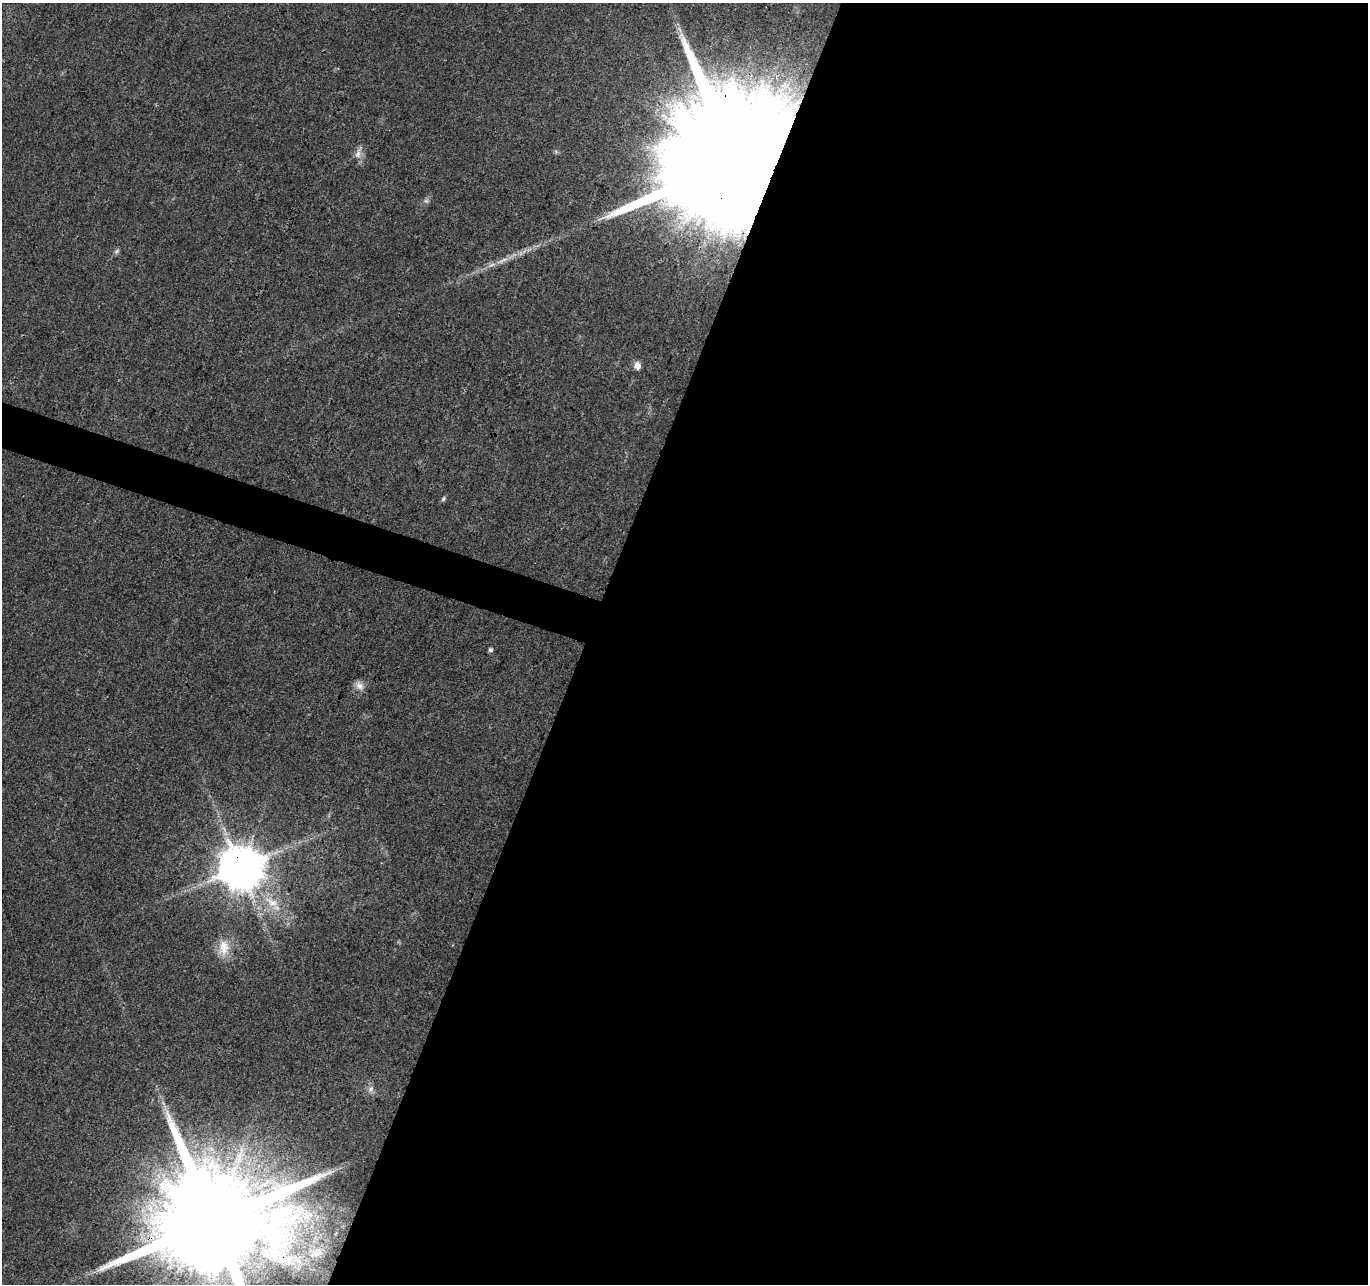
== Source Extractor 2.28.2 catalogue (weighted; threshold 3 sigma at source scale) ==
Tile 12 of 4 x 4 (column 4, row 3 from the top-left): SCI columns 4101-5466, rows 1496-2777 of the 5476 x 5619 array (HDU 1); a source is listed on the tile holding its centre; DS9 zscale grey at full resolution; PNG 1370 x 1286 px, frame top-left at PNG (2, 3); no overlay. Shown black and unused: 59% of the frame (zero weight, under 3 of 4 exposures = <1% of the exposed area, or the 3 px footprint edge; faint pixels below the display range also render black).
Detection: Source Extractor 2.28.2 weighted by HDU 2 'WHT'; one run over the whole footprint, this tile lists its part. Background 0.0267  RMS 0.0031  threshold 0.0138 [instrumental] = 3 sigma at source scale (4.5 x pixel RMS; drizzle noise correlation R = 1.50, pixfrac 1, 0.0396/0.0396 arcsec/px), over >= 5 px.
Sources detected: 15; all 15 listed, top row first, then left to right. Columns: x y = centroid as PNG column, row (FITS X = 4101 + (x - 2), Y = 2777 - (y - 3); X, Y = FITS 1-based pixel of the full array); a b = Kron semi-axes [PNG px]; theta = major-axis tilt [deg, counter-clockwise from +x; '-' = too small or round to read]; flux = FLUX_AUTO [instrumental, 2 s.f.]
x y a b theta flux
358 153 17 8 71 2.2
735 162 55 23 68 32000
426 201 7 4 0 0.64
116 251 8 5 42 0.73
502 260 23 5 24 2.9
637 366 8 7 - 1.9
443 499 6 5 - 0.67
490 650 6 5 - 0.59
360 686 13 9 -37 2.1
240 868 12 12 - 1300
272 902 23 11 -30 6.2
224 948 23 15 -90 5.7
371 1089 9 6 57 1.2
213 1222 31 25 58 14000
316 1253 24 13 25 7.4
Overlapping masked pixels (flux is a lower limit): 3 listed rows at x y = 735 162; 240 868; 213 1222
Isophote crosses this tile's border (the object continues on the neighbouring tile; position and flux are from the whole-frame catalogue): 1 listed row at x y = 213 1222